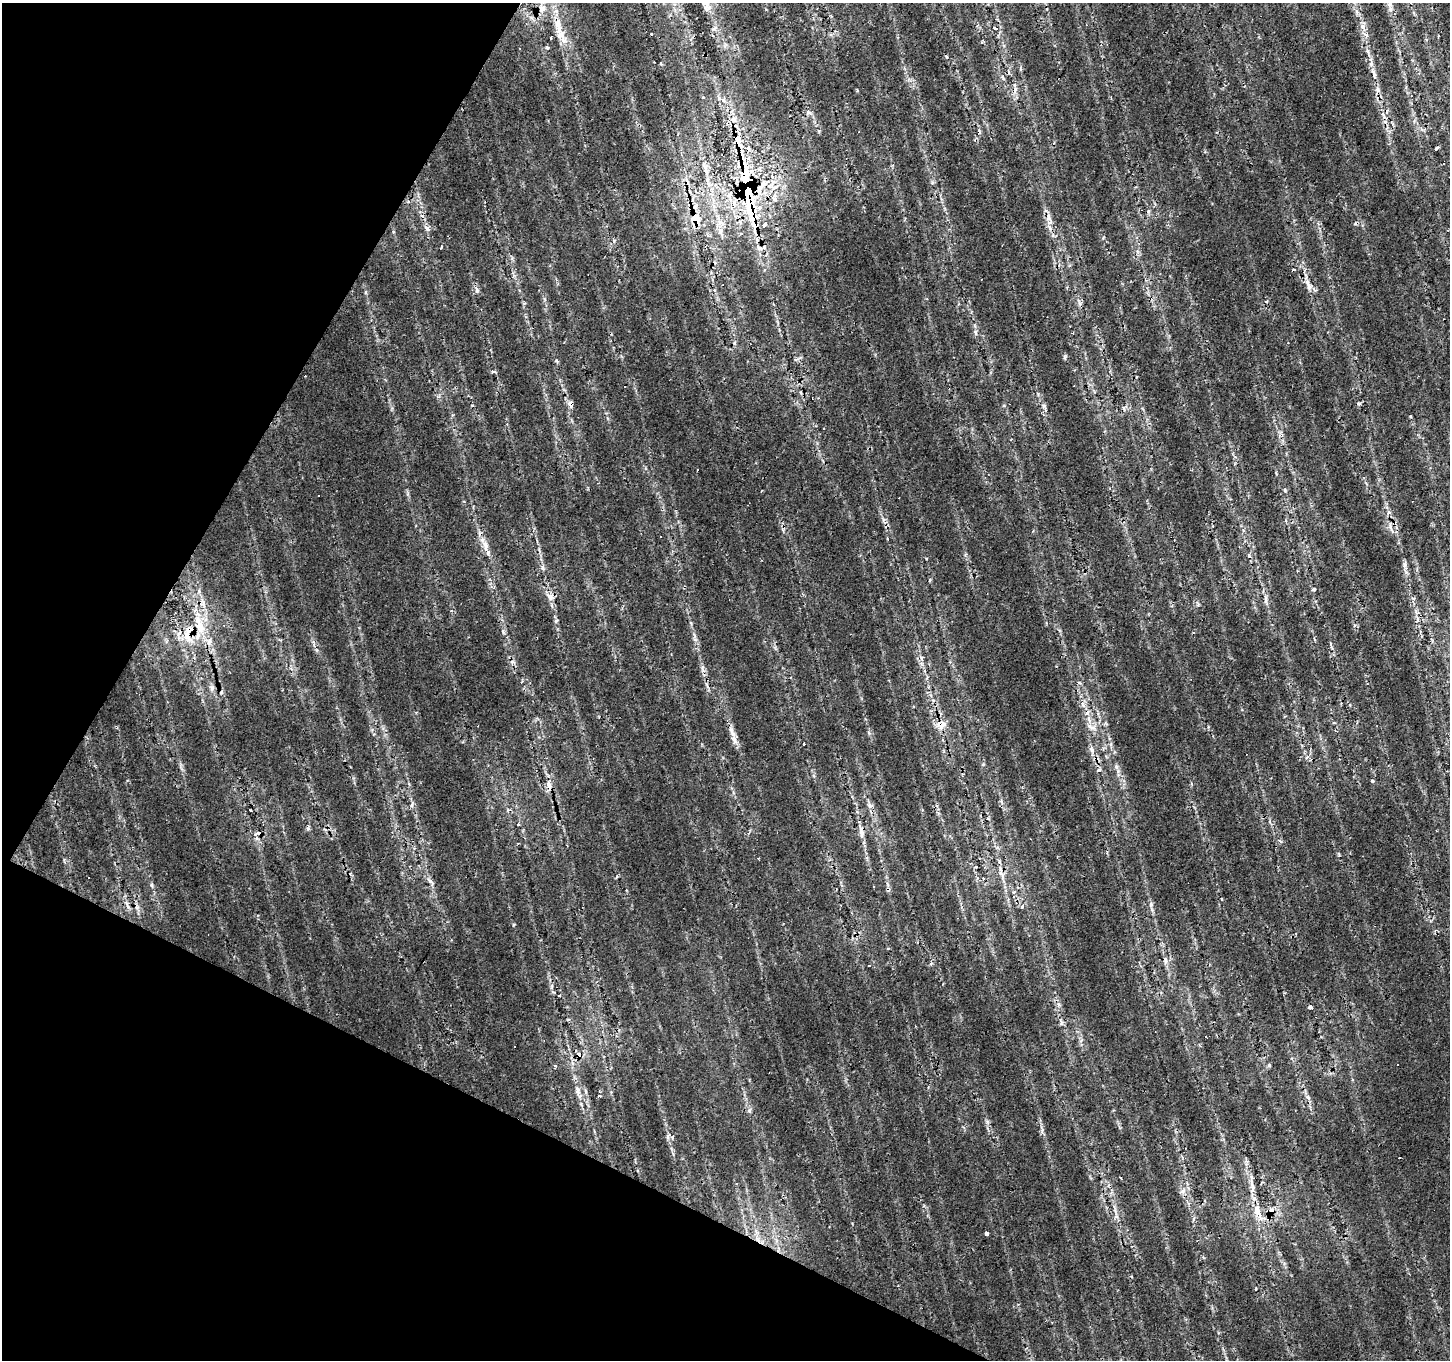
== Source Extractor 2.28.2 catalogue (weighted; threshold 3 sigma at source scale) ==
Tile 9 of 4 x 4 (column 1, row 3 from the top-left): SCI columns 3-1450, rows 1617-2974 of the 5792 x 5881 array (HDU 1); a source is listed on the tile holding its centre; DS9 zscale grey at full resolution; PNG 1452 x 1362 px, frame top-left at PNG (2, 3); no overlay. Shown black and unused: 24% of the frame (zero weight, under 2 of 3 exposures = <1% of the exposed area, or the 3 px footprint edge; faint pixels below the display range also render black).
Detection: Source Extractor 2.28.2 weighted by HDU 2 'WHT'; one run over the whole footprint, this tile lists its part. Background 0.0153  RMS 0.0065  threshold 0.0292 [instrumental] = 3 sigma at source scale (4.5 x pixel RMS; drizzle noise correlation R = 1.50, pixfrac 1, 0.0396/0.0396 arcsec/px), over >= 5 px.
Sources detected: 106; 18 cosmic-ray / hot-pixel residue — not listed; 6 inside a brighter listed object's ellipse — not listed separately; the other 82 listed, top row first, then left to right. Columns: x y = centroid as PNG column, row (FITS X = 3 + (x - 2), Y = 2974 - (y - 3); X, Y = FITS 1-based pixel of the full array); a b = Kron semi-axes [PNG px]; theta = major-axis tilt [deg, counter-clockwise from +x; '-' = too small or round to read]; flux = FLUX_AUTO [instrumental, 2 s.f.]
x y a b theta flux
542 9 11 10 - 4.4
1362 27 6 6 - 2.3
995 28 5 4 - 2.4
560 34 19 10 -69 8.4
550 38 3 3 - 2.9
547 48 5 4 - 0.99
857 90 4 2 - 0.7
703 97 3 3 - 0.8
733 120 8 8 - 3.6
1437 148 4 3 - 1.5
709 167 6 5 - 1.8
709 184 8 4 -54 2
763 184 21 9 45 10
775 187 11 5 28 3.1
748 191 63 13 -80 87
775 198 8 5 -45 2.3
1148 211 5 3 - 0.9
695 218 11 10 - 10
765 224 4 3 - 37
427 228 9 5 -52 1.9
720 231 11 6 -89 3.7
741 234 4 3 - 1.4
441 247 3 2 - 0.58
1309 287 9 8 - 2.9
476 290 8 4 -82 1.4
975 332 8 3 -71 1.2
492 372 5 4 - 0.86
625 387 3 3 - 2.6
570 404 12 6 -67 2.8
698 470 3 2 - 0.58
1390 527 8 5 -61 2
485 545 15 7 -76 4.8
1405 565 9 4 82 1.7
543 568 8 5 -83 1.6
1314 589 5 4 - 1.1
549 597 15 4 -56 3.1
1413 598 6 4 -19 1
1266 599 11 4 90 2.1
1198 604 5 3 - 0.96
200 626 20 10 -74 12
189 629 6 4 36 44
212 688 7 5 -90 1.6
941 725 12 9 32 5.5
1092 727 12 5 -24 2.8
733 734 11 6 -55 3.4
804 744 3 3 - 1.8
1092 750 10 6 -67 2.7
1099 770 5 4 - 1.2
1372 781 3 3 - 2.2
548 784 10 6 -65 4.8
412 805 6 4 71 1.1
869 806 8 6 -54 2
250 810 3 3 - 2.1
518 824 4 3 - 1.1
861 832 12 6 -86 3.6
259 833 5 3 - 8.9
976 866 4 3 - 1.2
1002 875 15 5 -57 3.3
983 878 3 3 - 3.1
430 881 7 5 -33 1.9
152 885 5 5 - 0.99
1014 892 4 4 - 1.4
1151 904 6 5 - 1.4
1022 906 5 3 - 2.3
1165 960 9 4 -89 1.8
869 966 3 2 - 0.54
559 996 3 2 - 0.94
1310 1007 4 4 - 1.6
568 1019 3 3 - 1.5
1061 1022 7 4 -72 1.2
1206 1036 3 3 - 1.5
579 1055 6 5 - 5.4
1269 1065 5 3 - 0.69
555 1066 4 3 - 0.99
578 1090 14 6 -77 3.9
598 1096 3 3 - 1.6
749 1111 6 4 19 0.99
1399 1157 3 2 - 1.6
1253 1187 18 4 -84 4.4
1258 1211 27 10 -66 11
1271 1211 9 6 57 3.2
987 1233 3 3 - 8.4
Overlapping masked pixels (flux is a lower limit): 11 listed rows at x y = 748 191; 695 218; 570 404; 189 629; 941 725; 548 784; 259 833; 1002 875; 579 1055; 1258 1211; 1271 1211
Isophote crosses this tile's border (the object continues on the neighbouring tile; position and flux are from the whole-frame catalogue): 1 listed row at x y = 542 9
Unlisted compact peaks at least as high as the median listed source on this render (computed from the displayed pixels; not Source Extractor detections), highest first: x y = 1044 406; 672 1137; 503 631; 199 591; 1042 1131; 869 733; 926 559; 987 1122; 1038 394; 556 360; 673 1154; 64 860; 1103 238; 366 292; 983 764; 921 658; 1064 357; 694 634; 1124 781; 393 232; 1188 1188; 512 258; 931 964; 1079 683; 1350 705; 924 1206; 997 847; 1116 1216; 1285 489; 1284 1263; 661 64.